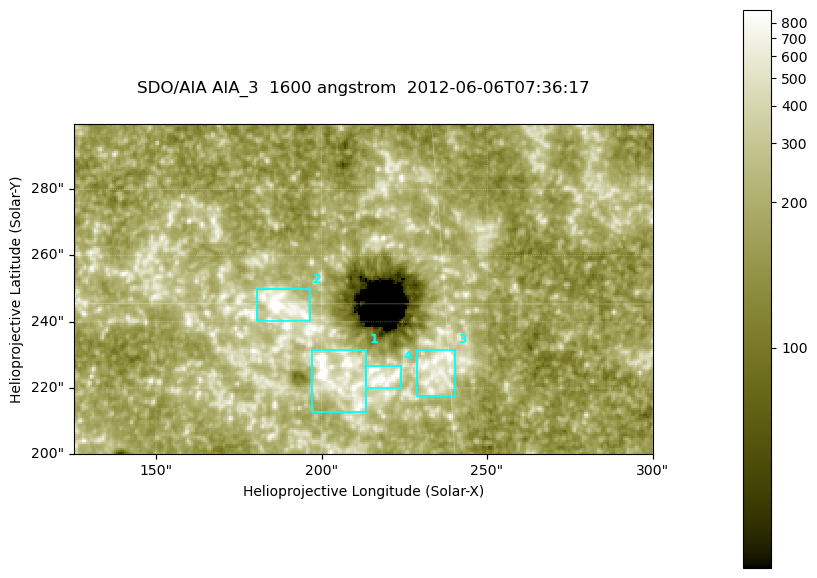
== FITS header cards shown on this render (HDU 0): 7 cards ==
TELESCOP= 'SDO/AIA '
INSTRUME= 'AIA_3   '
WAVELNTH=                 1600
WAVEUNIT= 'angstrom'
DATE-OBS= '2012-06-06T07:36:17.12'
CTYPE1  = 'HPLN-TAN'
CTYPE2  = 'HPLT-TAN'

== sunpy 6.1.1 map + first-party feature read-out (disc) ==
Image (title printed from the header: SDO/AIA AIA_3  1600 angstrom  2012-06-06T07:36:17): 287 x 164 px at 0.609 arcsec/px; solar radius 946 arcsec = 1552 px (partial field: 0.6% of the solar disc is inside the frame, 100% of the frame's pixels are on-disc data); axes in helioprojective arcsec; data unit not stated in the header (colour bar unlabelled)
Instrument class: DISC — disc imager (sunpy class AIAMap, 1600 A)
Bright regions (active regions / flare kernels): reference = the on-disc median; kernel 3 px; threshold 5 sigma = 341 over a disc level ~185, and >= 1.15x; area >= 47 px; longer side >= 3 px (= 1.8 arcsec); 4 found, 4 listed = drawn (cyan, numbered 1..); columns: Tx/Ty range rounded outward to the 2 arcsec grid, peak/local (2 s.f.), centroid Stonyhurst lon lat
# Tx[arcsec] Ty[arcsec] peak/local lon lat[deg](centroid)
1 196..214 212..232 9 +13 +14
2 180..198 240..250 8.1 +12 +15
3 228..240 216..232 6.1 +15 +14
4 212..224 220..228 9.6 +14 +14